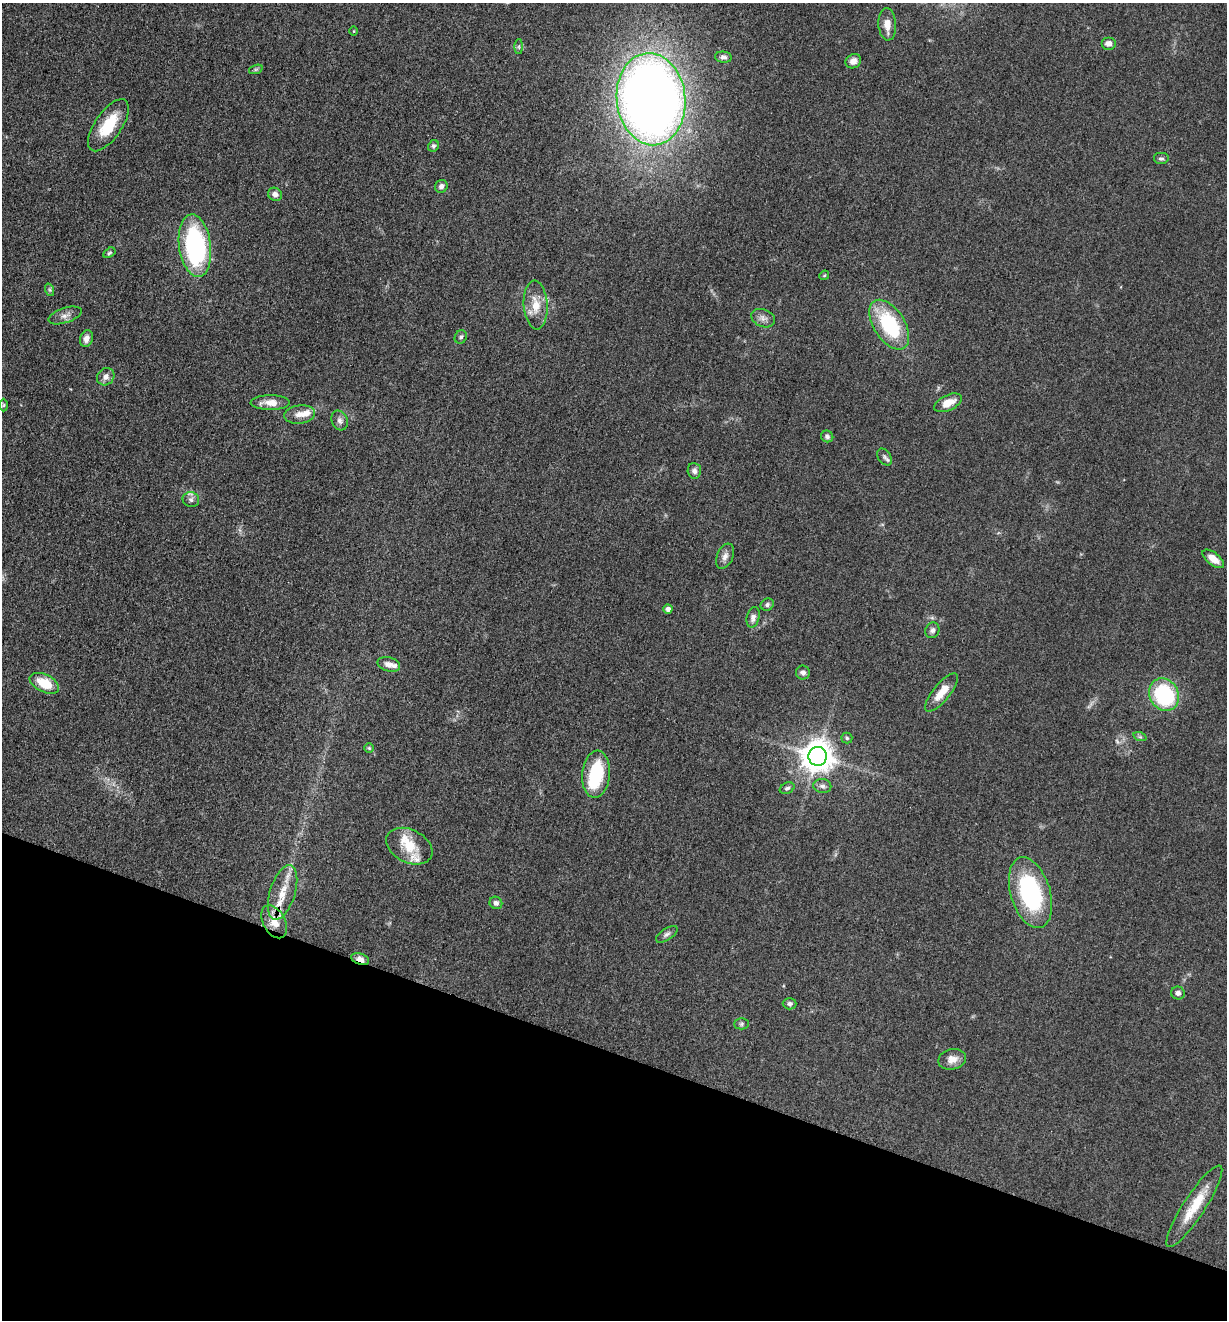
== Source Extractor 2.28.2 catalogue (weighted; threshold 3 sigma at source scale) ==
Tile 15 of 4 x 4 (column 3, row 4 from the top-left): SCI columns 2714-3938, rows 12-1329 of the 5304 x 5292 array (HDU 1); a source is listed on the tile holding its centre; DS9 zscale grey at full resolution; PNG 1229 x 1322 px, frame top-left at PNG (2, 3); each listed source drawn as its Kron ellipse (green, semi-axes under 4 px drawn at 4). Shown black and unused: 20% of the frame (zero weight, under 3 of 5 exposures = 1% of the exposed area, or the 3 px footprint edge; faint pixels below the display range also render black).
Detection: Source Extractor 2.28.2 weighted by HDU 2 'WHT'; one run over the whole footprint, this tile lists its part. Background 0.0504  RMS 0.0058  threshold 0.0261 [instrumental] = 3 sigma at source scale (4.5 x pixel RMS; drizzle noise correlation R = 1.50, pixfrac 1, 0.05/0.05 arcsec/px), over >= 5 px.
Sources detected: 70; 1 too faint to see at this stretch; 1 inside a brighter object's white glare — neither listed nor drawn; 5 inside a brighter listed object's ellipse — not listed separately; the other 63 listed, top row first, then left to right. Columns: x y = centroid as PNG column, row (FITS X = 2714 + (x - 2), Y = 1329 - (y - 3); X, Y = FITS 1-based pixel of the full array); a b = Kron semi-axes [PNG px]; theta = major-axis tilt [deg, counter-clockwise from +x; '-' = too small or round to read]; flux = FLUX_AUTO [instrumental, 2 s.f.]
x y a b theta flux
887 24 16 9 -86 5.9
354 31 4 3 - 0.43
1108 43 7 6 - 3.1
519 46 7 4 90 0.92
723 57 8 5 -6 1.9
853 61 8 7 - 3.3
256 69 7 4 18 0.94
651 99 46 34 -83 690
108 125 30 13 55 21
433 146 6 5 - 1.2
1161 159 8 6 0 1.4
441 186 6 6 - 2.4
275 194 7 6 - 2.8
195 246 31 16 -82 88
109 253 6 4 31 0.91
824 275 5 4 - 0.74
50 290 6 4 -71 0.97
536 305 24 12 -86 11
65 315 17 7 19 3.8
763 318 12 8 -22 3.2
889 325 28 15 -57 44
461 337 7 6 - 1.5
86 339 9 6 73 3.5
106 377 9 8 - 3.3
270 403 20 7 0 6.9
948 403 15 7 25 7.7
4 405 6 4 88 0.76
300 414 15 9 7 5
340 420 10 8 -64 2.5
827 436 6 5 - 1.5
885 457 9 6 -54 1.8
694 471 8 6 -84 2.3
191 500 8 7 - 2.1
725 556 13 8 67 3.2
1213 559 12 6 -38 7
767 605 7 6 - 1.4
668 609 4 4 - 2.7
753 617 10 6 75 2.7
932 630 8 7 - 2
389 664 11 7 -15 3.9
803 673 7 7 - 2.2
44 683 16 8 -26 14
941 693 23 8 51 9.9
1164 695 17 14 -61 59
1140 737 7 4 -18 0.93
847 738 5 5 - 0.99
369 748 5 5 - 0.8
818 756 9 9 - 1000
596 774 24 13 85 30
822 786 9 7 -11 2.1
787 788 8 5 27 1.3
409 846 24 16 -27 15
283 892 28 12 72 13
1030 893 36 19 -73 71
496 903 6 6 - 2
274 922 18 11 -62 9.6
667 934 12 5 34 1.9
360 959 9 5 -20 4.1
1178 993 7 6 - 2.1
790 1004 7 5 -3 1.6
742 1024 7 5 1 1.1
952 1059 14 10 13 5
1194 1206 48 11 57 18
Overlapping masked pixels (flux is a lower limit): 2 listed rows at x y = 274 922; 360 959